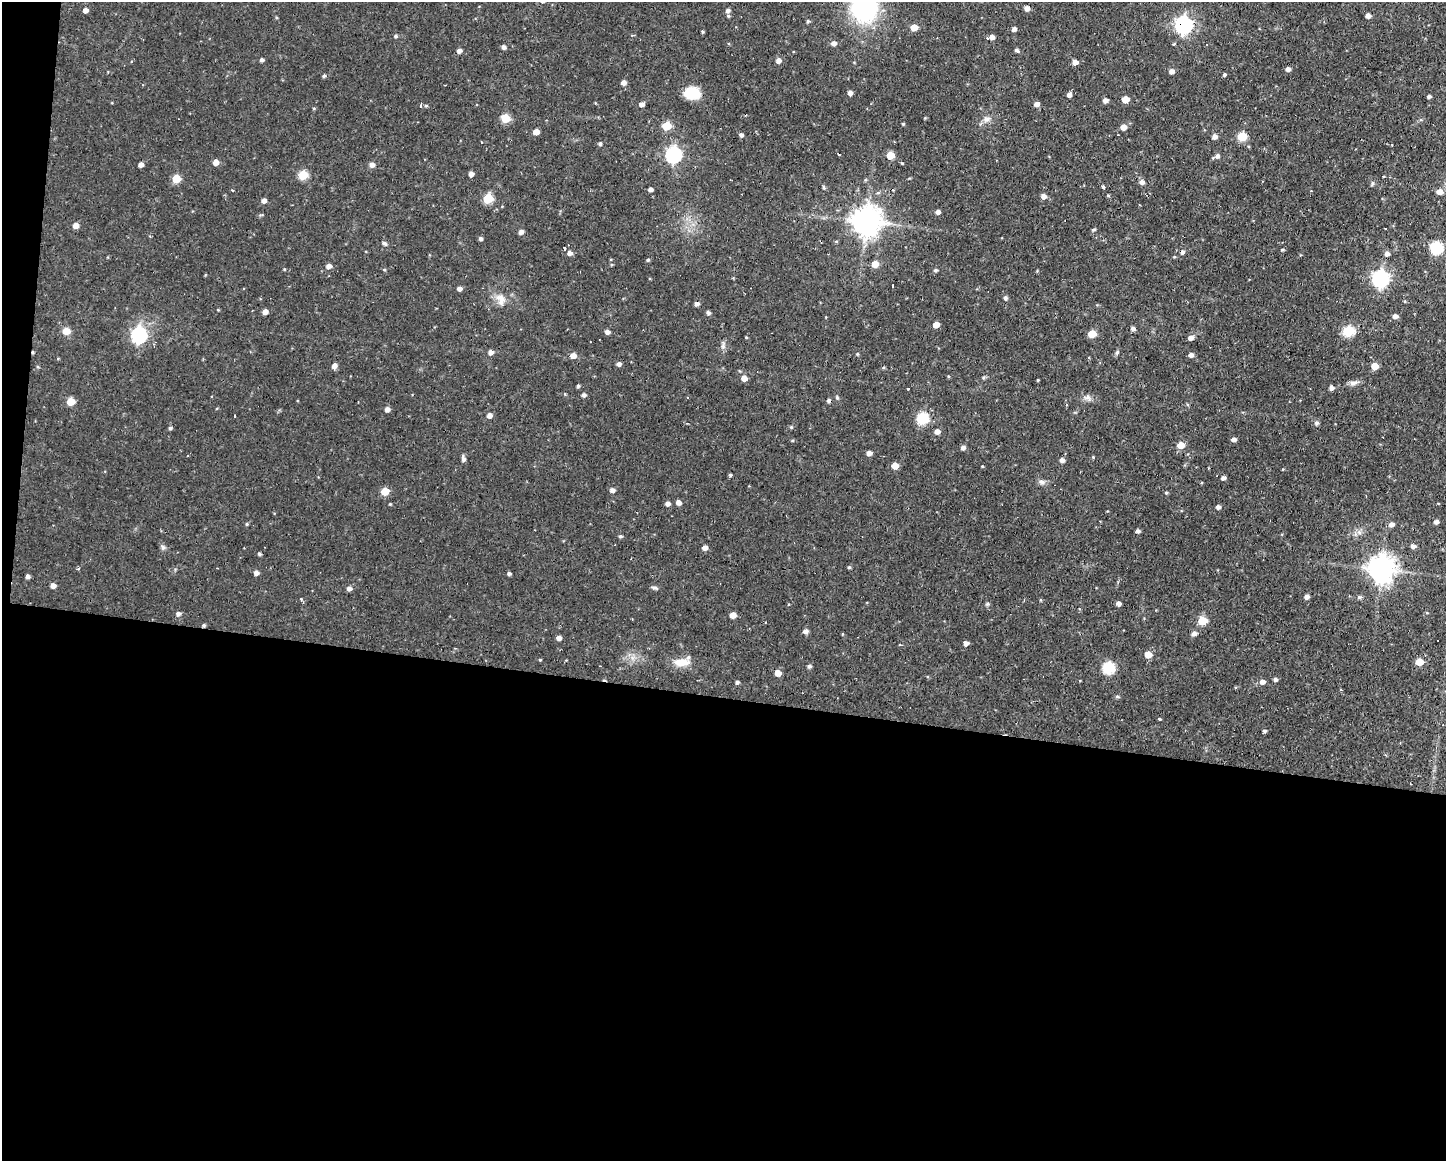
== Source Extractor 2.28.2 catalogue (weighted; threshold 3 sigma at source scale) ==
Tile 10 of 3 x 4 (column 1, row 4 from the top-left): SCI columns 107-1550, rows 1-1159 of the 4658 x 4636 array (HDU 1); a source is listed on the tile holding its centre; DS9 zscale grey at full resolution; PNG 1448 x 1163 px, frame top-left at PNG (2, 2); no overlay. Shown black and unused: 41% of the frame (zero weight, under 2 of 3 exposures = <1% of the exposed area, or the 3 px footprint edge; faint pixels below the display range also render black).
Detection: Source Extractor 2.28.2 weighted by HDU 2 'WHT'; one run over the whole footprint, this tile lists its part. Background 0.108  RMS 0.0061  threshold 0.0276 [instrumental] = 3 sigma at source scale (4.5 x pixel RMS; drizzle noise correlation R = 1.50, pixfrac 1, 0.05/0.05 arcsec/px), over >= 5 px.
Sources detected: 211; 9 cosmic-ray / hot-pixel residue — not listed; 1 inside a brighter listed object's ellipse — not listed separately; the other 201 listed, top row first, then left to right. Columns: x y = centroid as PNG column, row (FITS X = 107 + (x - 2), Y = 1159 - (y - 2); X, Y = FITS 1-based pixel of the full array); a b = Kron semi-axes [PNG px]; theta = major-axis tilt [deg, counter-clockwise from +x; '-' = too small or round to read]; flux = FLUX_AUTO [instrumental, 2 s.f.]
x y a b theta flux
864 8 25 24 - 86
1027 8 4 4 - 3.4
85 10 5 4 - 2.8
728 10 7 7 - 2.1
1368 15 4 4 - 2.9
808 21 4 4 - 1
1183 25 7 7 - 220
914 27 5 5 - 7.3
1014 29 4 4 - 2.3
702 32 3 3 - 0.79
396 36 5 4 - 1
992 37 6 5 - 3.1
834 43 6 5 - 2.5
1174 43 3 3 - 2
504 47 4 4 - 2
1017 50 5 4 - 1.5
459 51 5 4 - 2.3
262 60 4 4 - 1.6
778 60 5 5 - 3
1075 62 5 4 - 3.6
1288 69 5 4 - 2.6
1171 71 5 5 - 3.4
1224 74 4 4 - 1.2
324 76 5 4 - 0.89
624 82 5 5 - 3
692 93 15 11 -6 17
850 93 4 4 - 2.7
1069 95 4 4 - 2.5
1429 96 4 3 - 1.6
1125 99 5 5 - 9.3
1105 100 5 4 - 2.9
641 104 5 4 - 2.6
1036 104 5 5 - 2.8
421 106 3 3 - 2.6
426 106 5 4 - 0.73
314 108 5 3 - 0.57
506 118 5 5 - 20
986 119 9 7 32 2.6
903 124 4 4 - 0.61
667 126 5 5 - 17
1123 127 5 5 - 4.6
536 132 5 4 - 5.2
741 135 4 4 - 1.7
1214 136 5 5 - 2.8
1242 136 5 5 - 23
481 142 3 2 - 0.48
600 144 4 4 - 1.1
673 155 7 7 - 150
890 155 5 5 - 12
1217 156 6 6 - 2.4
216 162 5 4 - 5.2
141 164 4 4 - 3
372 165 6 5 - 3.2
471 174 4 4 - 2.6
303 175 5 5 - 26
1383 176 4 2 - 0.44
176 179 5 5 - 16
865 180 5 3 - 0.65
1142 182 5 5 - 2.6
1372 183 7 4 81 0.92
1103 186 4 3 - 0.92
824 187 5 4 - 0.95
650 189 4 4 - 2.2
1440 192 6 5 - 4.9
1108 195 5 3 - 0.67
1043 196 5 5 - 3
488 198 5 5 - 26
264 200 5 5 - 2.6
938 212 5 4 - 2.4
866 221 9 9 - 910
76 225 5 5 - 5
1093 230 4 4 - 1.1
521 232 5 4 - 2.6
480 239 4 4 - 1.5
384 243 6 5 - 1.4
564 248 3 3 - 18
1436 248 6 6 - 69
1282 250 6 3 -7 0.69
1182 252 5 4 - 1.7
569 253 5 5 - 2.8
1387 254 5 5 - 2.3
648 260 4 4 - 0.87
875 264 5 5 - 8
328 266 5 5 - 3
284 269 4 3 - 0.52
935 270 5 5 - 1.1
1380 279 7 7 - 200
459 288 4 4 - 2.5
1005 298 5 4 - 1.6
501 300 17 11 -67 6.3
696 303 5 4 - 2.4
218 310 4 3 - 0.5
265 312 4 4 - 3.6
708 313 5 4 - 1.6
1395 316 5 4 - 2.6
936 325 5 4 - 5.4
1133 328 5 5 - 1.8
66 331 7 6 - 6.5
1348 331 6 5 - 42
607 332 5 4 - 2.5
1092 334 5 5 - 12
138 335 7 7 - 130
746 337 4 3 - 0.5
1191 338 5 5 - 2.8
723 345 12 5 -90 2
33 352 4 3 - 0.81
491 352 5 5 - 2.8
1117 352 9 3 56 1
857 354 4 4 - 0.67
1191 355 5 4 - 2.6
573 356 5 5 - 4.2
58 358 5 3 - 0.49
619 364 5 5 - 1.9
334 365 5 5 - 3.3
1375 366 5 5 - 8
883 368 5 3 - 0.72
744 378 5 5 - 4.7
1038 380 3 3 - 0.54
1354 383 13 6 15 2.7
578 386 5 4 - 0.92
908 388 3 2 - 0.72
1331 388 5 5 - 2.3
584 395 5 4 - 1.4
837 397 5 4 - 0.86
1087 398 13 7 -23 2.9
828 400 4 4 - 1.5
71 401 5 5 - 14
1187 404 5 3 - 0.69
387 409 5 5 - 2.7
489 415 5 5 - 3.1
234 416 3 2 - 0.75
922 418 6 6 - 51
1317 423 5 5 - 1.6
791 427 5 4 - 0.73
170 428 5 4 - 1
937 431 5 5 - 3
1234 439 5 4 - 2.2
792 440 5 3 - 0.62
1181 445 6 5 - 8
963 447 5 4 - 2.2
869 453 5 4 - 3.1
1093 457 4 4 - 0.52
463 459 7 4 -81 2.2
1062 460 5 5 - 2.7
895 466 5 5 - 6.7
982 466 4 3 - 0.47
730 475 4 3 - 0.98
1223 478 4 4 - 2.1
1042 482 9 7 -10 2.2
612 490 5 5 - 2.6
385 491 5 5 - 14
1166 493 4 4 - 0.73
678 502 5 5 - 3
667 503 5 5 - 2.5
390 504 3 3 - 0.54
1218 507 4 4 - 2.3
1436 522 5 4 - 2.4
247 524 4 4 - 0.74
1391 524 5 5 - 3
1138 531 4 4 - 1.6
1359 532 7 5 -45 1.8
620 536 5 4 - 1
1413 546 5 5 - 2.6
163 547 7 6 - 1.5
705 548 5 5 - 3.3
259 554 4 4 - 1
849 567 4 4 - 0.77
1381 569 9 9 - 710
256 573 5 4 - 2.6
509 573 4 4 - 1.3
27 576 4 4 - 1.9
53 586 5 5 - 3
349 588 5 5 - 2.5
655 588 12 3 -18 1.2
1307 596 4 4 - 2.6
1359 597 6 5 - 1.3
301 599 4 4 - 0.64
1041 600 5 3 - 0.54
987 604 6 4 18 0.84
1118 604 4 4 - 2.5
178 613 6 5 - 1.8
733 615 5 4 - 5.8
1202 621 5 5 - 18
203 625 4 4 - 1
805 631 5 4 - 2.7
1194 633 6 5 - 2.6
559 638 4 4 - 2.6
966 643 5 4 - 2.5
1148 655 5 5 - 7.8
540 659 4 3 - 0.64
682 662 21 10 5 8.5
1419 662 5 5 - 12
809 666 4 4 - 1.5
1108 668 6 6 - 56
778 673 5 5 - 5.4
1275 679 4 4 - 1.7
737 682 4 4 - 1.2
1262 682 6 5 - 2.9
1117 697 5 4 - 0.96
1159 719 3 3 - 1.2
1264 731 4 4 - 1.2
Overlapping masked pixels (flux is a lower limit): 4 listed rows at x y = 1183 25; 866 221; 33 352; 203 625
Isophote crosses this tile's border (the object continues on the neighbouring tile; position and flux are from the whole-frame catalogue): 1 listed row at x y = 864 8